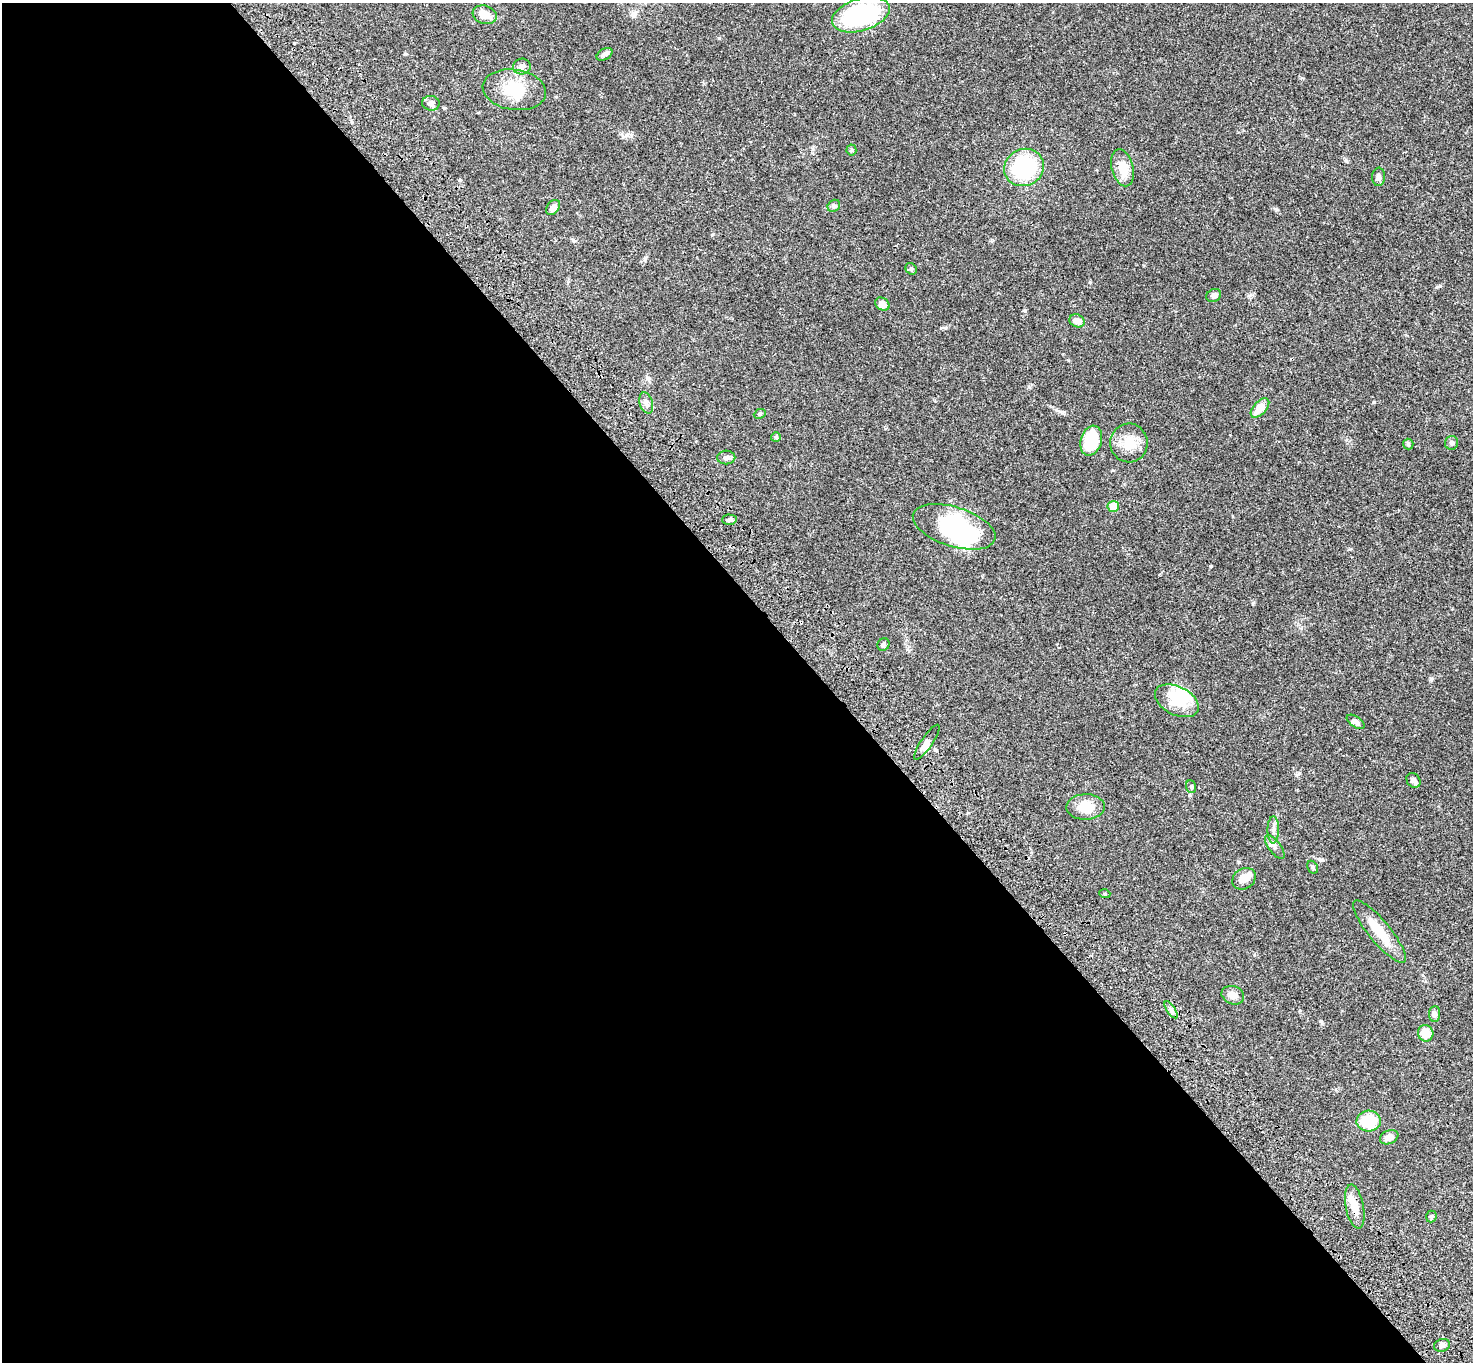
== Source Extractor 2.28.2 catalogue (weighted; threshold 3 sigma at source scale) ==
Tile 9 of 4 x 4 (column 1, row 3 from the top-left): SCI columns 108-1578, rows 1743-3102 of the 6094 x 6064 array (HDU 1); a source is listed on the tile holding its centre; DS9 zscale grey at full resolution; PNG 1475 x 1364 px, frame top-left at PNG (2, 3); each listed source drawn as its Kron ellipse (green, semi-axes under 4 px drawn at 4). Shown black and unused: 56% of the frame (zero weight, under 3 of 4 exposures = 6% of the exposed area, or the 3 px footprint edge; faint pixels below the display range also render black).
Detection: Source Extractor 2.28.2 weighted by HDU 2 'WHT'; one run over the whole footprint, this tile lists its part. Background 0.0463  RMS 0.0052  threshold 0.0236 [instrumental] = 3 sigma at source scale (4.5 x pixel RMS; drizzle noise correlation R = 1.50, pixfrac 1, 0.05/0.05 arcsec/px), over >= 5 px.
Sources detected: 54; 3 inside a brighter object's white glare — neither listed nor drawn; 1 inside a brighter listed object's ellipse — not listed separately; the other 50 listed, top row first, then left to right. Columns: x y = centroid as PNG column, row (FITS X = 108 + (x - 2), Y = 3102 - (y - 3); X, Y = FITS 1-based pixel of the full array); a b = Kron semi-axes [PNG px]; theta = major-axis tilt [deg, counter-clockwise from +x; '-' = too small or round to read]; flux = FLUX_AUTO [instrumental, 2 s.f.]
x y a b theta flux
485 15 12 9 -18 4.5
861 15 30 16 17 53
605 54 8 5 30 1.7
522 66 9 8 - 1.9
514 90 32 20 -8 17
431 103 8 7 - 2
851 150 5 5 - 0.75
1024 167 20 18 28 43
1123 168 19 11 -75 7.5
1378 177 9 6 86 1.7
834 206 7 5 41 1.1
553 207 8 6 50 3.1
911 269 6 5 - 0.94
1214 295 8 6 26 1.7
882 304 8 6 -31 3.6
1077 321 8 6 -25 3.7
646 403 11 6 -72 1.9
1260 408 12 6 48 6.9
760 414 6 4 23 0.76
776 437 5 5 - 0.62
1091 441 15 10 74 18
1129 443 19 18 - 9.4
1451 443 7 6 - 1.3
1408 444 5 5 - 0.72
726 457 9 7 -2 1.7
1113 506 5 5 - 8.4
729 520 7 5 -1 1.1
954 527 43 19 -18 56
883 644 6 5 - 1.1
1177 701 23 14 -27 13
1355 722 10 5 -33 2.2
927 742 21 6 55 2.9
1413 780 8 6 -51 1.6
1191 787 6 5 - 0.76
1086 807 19 13 1 8.7
1273 830 14 5 90 2.2
1275 847 14 6 -53 2
1313 867 7 5 -60 0.79
1244 879 12 10 32 4.4
1105 894 5 3 - 0.5
1379 931 39 11 -50 12
1233 995 11 9 -21 3
1171 1010 10 4 -56 1.4
1434 1014 8 5 85 1.6
1426 1033 8 7 - 7.7
1369 1121 12 10 4 16
1389 1137 9 6 23 3.4
1355 1207 22 9 -79 5.6
1431 1216 6 5 - 0.76
1442 1345 8 6 15 1.7
Overlapping masked pixels (flux is a lower limit): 1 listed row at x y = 1355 1207
Unlisted compact peaks at least as high as the median listed source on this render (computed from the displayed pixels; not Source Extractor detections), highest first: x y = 1090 282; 1440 286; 1276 209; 1025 311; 1211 566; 1350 549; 719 38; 1431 679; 1321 1021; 1319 859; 1056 410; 945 328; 645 259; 1302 78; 712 235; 1029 387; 1299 773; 1249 297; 1112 470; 573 240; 1300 1010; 460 180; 405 54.